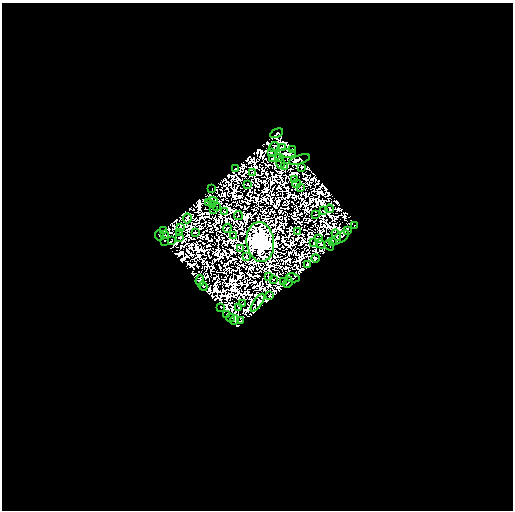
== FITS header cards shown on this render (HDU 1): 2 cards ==
NAXIS1  =                  511
NAXIS2  =                  508

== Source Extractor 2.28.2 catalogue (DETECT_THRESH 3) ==
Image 511 x 508 px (HDU 1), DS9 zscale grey, 1 PNG px = 1 image px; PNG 515 x 512 px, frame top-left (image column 1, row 508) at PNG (2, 3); each listed source drawn as its Kron ellipse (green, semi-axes under 4 px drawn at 4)
Background 1.22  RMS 3.0e-04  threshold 9.09e-04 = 3 sigma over >= 5 px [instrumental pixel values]
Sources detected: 168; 96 with non-positive FLUX_AUTO (blend fragments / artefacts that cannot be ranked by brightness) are neither listed nor drawn; the other 72 listed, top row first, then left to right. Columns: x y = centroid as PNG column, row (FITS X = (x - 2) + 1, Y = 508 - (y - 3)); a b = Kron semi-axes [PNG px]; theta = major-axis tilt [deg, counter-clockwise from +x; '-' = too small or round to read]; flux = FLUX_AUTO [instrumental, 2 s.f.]
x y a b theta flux
277 133 7 3 26 64
274 147 5 2 - 120
282 148 3 3 - 43
293 149 3 3 - 13
271 153 3 2 - 45
286 153 9 4 -3 54
273 158 4 2 - 33
279 158 4 2 - 150
299 160 11 4 17 130
280 163 5 2 - 2.6
285 166 2 2 - 79
302 167 4 2 - 25
236 168 3 3 - 160
252 173 3 2 - 50
295 180 4 2 - 86
247 184 2 2 - 47
296 184 4 2 - 60
301 187 3 2 - 47
212 188 3 2 - 20
213 201 5 2 - 65
208 202 3 2 - 54
212 205 2 2 - 88
216 207 3 2 - 29
214 209 3 2 - 50
330 209 4 2 - 60
225 211 4 2 - 7.4
324 211 3 2 - 84
315 214 3 2 - 32
238 216 4 2 - 25
187 218 5 3 - 140
355 226 2 2 - 52
180 227 3 2 - 34
227 228 5 2 - 21
163 230 3 2 - 78
348 230 3 2 - 120
298 231 3 2 - 62
195 232 4 3 - 19
180 233 4 2 - 19
160 235 5 3 - 160
164 235 4 2 - 30
336 235 6 3 -60 5.9
234 236 3 2 - 64
180 237 4 2 - 68
340 237 10 5 34 11
318 238 2 2 - 42
164 241 2 2 - 54
172 241 2 2 - 34
260 242 20 13 -83 270000
332 242 3 2 - 93
314 243 2 2 - 2.3
320 244 5 3 - 23
329 245 6 2 -51 4.8
240 248 4 2 - 3.8
246 256 3 2 - 35
315 258 4 4 - 92
307 265 4 2 - 55
268 277 4 2 - 44
293 278 7 4 -11 62
273 280 2 2 - 23
200 281 6 4 83 160
283 282 2 2 - 49
288 282 5 3 - 150
203 286 4 3 - 76
270 295 3 3 - 120
258 303 10 4 55 15
243 304 2 2 - 18
220 307 3 2 - 34
239 308 3 2 - 50
227 315 3 2 - 150
231 318 4 2 - 100
235 320 5 3 - 51
241 320 3 3 - 89
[96 non-positive-flux detections neither listed nor drawn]